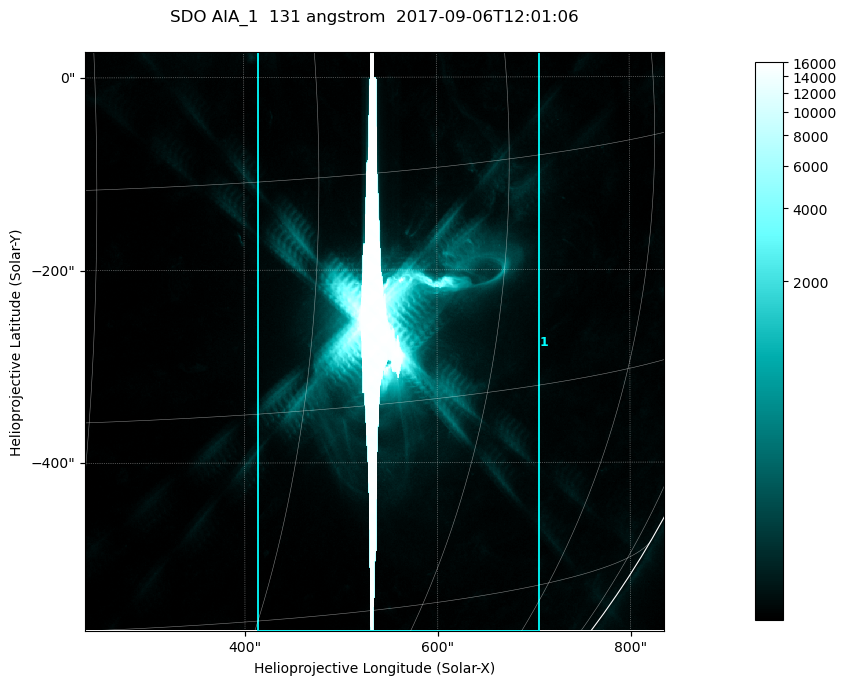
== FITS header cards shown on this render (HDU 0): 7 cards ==
TELESCOP= 'SDO     '           /
INSTRUME= 'AIA_1   '           /
WAVELNTH=                  131 /
WAVEUNIT= 'angstrom'           /
DATE-OBS= '2017-09-06T12:01:06.62' /
CTYPE1  = 'HPLN-TAN'           /
CTYPE2  = 'HPLT-TAN'           /

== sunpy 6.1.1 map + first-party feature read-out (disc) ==
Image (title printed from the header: SDO AIA_1  131 angstrom  2017-09-06T12:01:06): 1000 x 1000 px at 0.601 arcsec/px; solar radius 952 arcsec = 1585 px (partial field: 13% of the solar disc is inside the frame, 99% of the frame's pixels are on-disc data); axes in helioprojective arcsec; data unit not stated in the header (colour bar unlabelled)
Orientation: roll -0.139 deg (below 1 deg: not rotated)
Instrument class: DISC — disc imager (sunpy class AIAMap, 131 A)
Bright regions (active regions / flare kernels): reference = the on-disc median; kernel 9 px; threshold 5 sigma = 64.6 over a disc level ~20.4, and >= 1.15x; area >= 1000 px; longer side >= 12 px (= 7.2 arcsec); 1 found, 1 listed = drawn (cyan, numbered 1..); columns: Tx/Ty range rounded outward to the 2 arcsec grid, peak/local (2 s.f.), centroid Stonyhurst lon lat
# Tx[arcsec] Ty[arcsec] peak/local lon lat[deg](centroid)
1 414..706 -576..28 801 +36 -10
Off-limb structures (1.02-1.3 R_sun): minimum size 400 px: none found